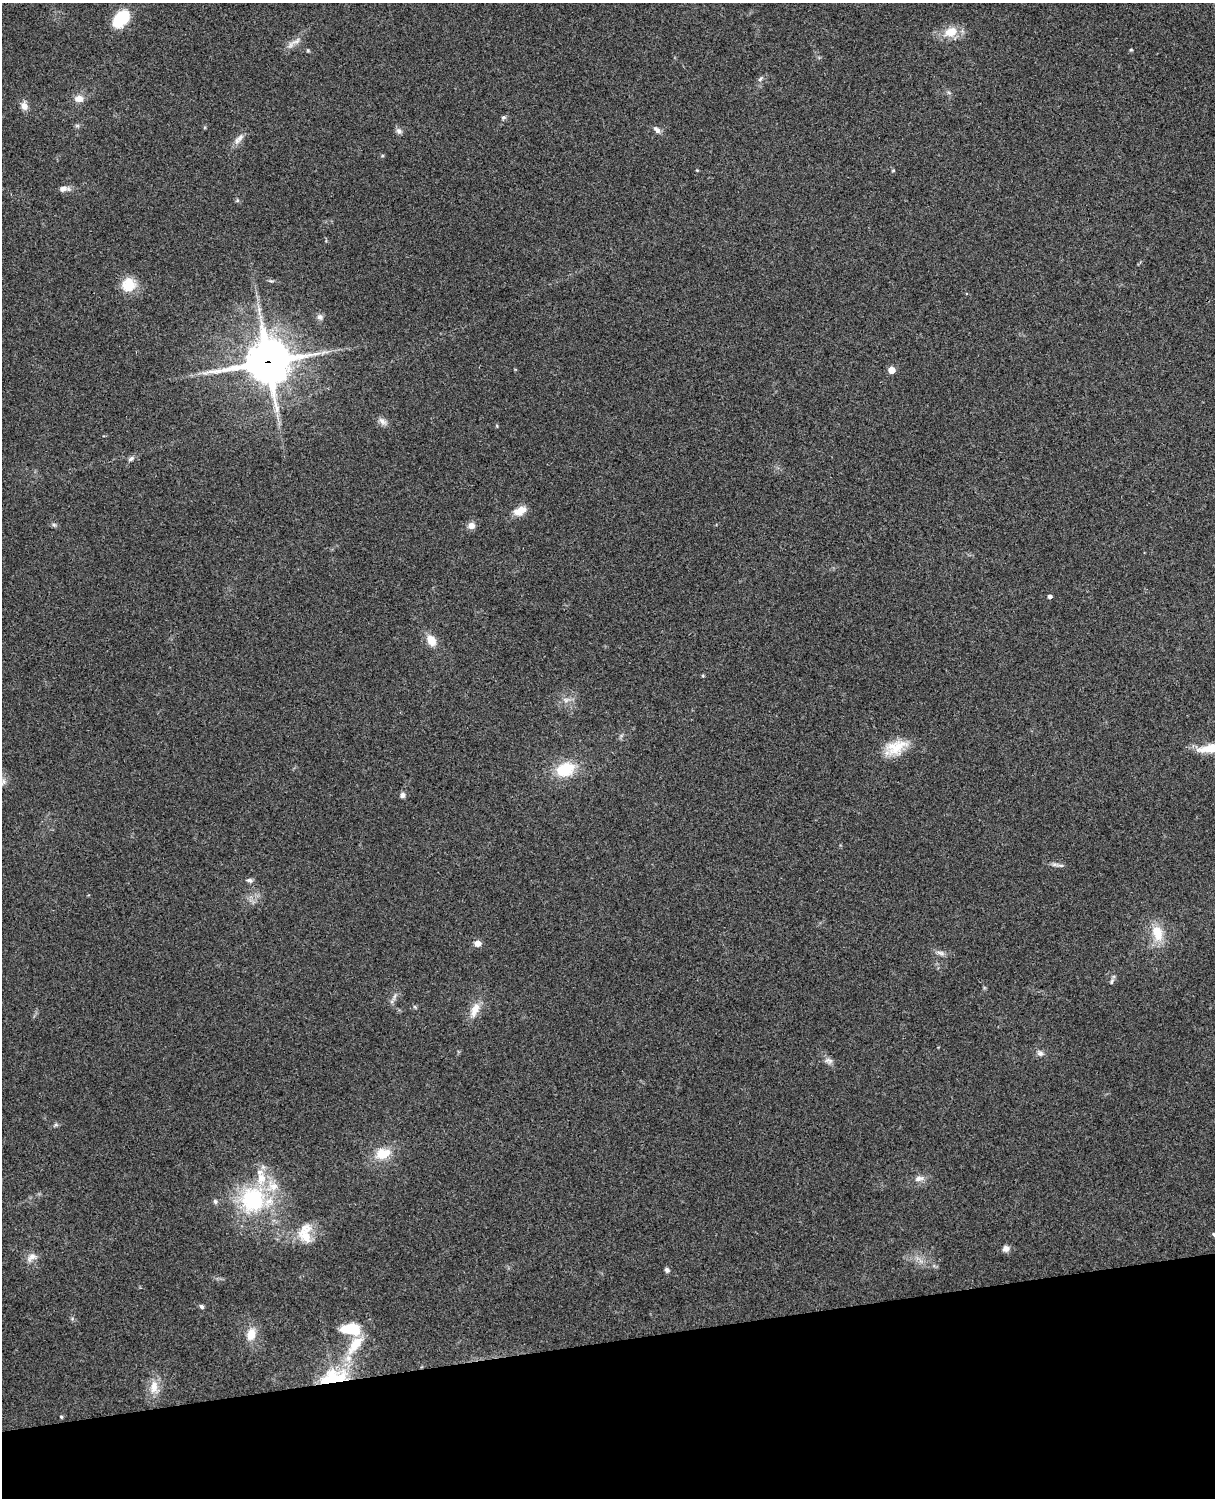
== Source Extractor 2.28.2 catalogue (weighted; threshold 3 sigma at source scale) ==
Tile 10 of 4 x 3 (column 2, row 3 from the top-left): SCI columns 1331-2543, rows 164-1659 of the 5089 x 4927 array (HDU 1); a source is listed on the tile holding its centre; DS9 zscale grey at full resolution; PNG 1217 x 1500 px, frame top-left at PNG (2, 3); no overlay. Shown black and unused: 10% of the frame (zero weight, under 3 of 4 exposures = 6% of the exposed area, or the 3 px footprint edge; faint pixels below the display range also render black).
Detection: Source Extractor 2.28.2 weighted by HDU 2 'WHT'; one run over the whole footprint, this tile lists its part. Background 0.277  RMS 0.0092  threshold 0.0412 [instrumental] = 3 sigma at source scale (4.5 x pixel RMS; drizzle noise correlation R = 1.50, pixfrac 1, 0.05/0.05 arcsec/px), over >= 5 px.
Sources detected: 67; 5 inside a brighter listed object's ellipse — not listed separately; the other 62 listed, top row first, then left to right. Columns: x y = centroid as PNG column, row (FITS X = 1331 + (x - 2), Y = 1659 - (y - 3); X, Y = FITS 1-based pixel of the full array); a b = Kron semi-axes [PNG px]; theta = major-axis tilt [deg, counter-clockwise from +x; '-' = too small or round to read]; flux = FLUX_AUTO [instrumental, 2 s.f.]
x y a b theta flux
121 18 20 12 46 34
951 32 16 11 19 17
296 41 17 5 28 5.1
1131 50 4 4 - 0.97
760 79 9 4 54 1.9
79 99 13 9 5 6.6
24 106 10 8 -75 5.5
503 118 7 5 35 1.7
77 126 7 4 0 1.5
657 130 11 7 -44 3.7
399 131 8 7 - 2.9
240 138 13 6 48 4.9
382 156 5 3 - 0.9
697 170 3 3 - 0.81
893 171 5 3 - 0.78
64 189 13 6 2 5.2
237 200 6 4 -72 1.2
128 285 18 17 - 18
320 317 8 7 - 3.1
268 362 16 15 - 3100
891 370 5 5 - 14
382 421 13 7 -36 4.5
497 426 5 3 - 0.81
131 458 10 5 38 2.6
520 511 17 10 25 10
54 525 6 5 - 1.7
471 526 8 8 - 5.3
1050 596 4 4 - 2.5
431 640 13 9 -62 12
703 675 4 4 - 1.1
566 700 8 6 45 3.2
896 747 30 17 22 23
1211 748 35 10 3 21
565 769 18 13 22 34
3 782 9 7 88 3.8
402 795 6 6 - 3.2
1060 865 14 4 -8 2.8
249 880 10 5 -5 2.4
1157 933 18 11 -73 21
478 943 7 6 - 6
941 953 11 5 -21 3.3
1111 981 8 5 69 2
394 996 10 3 69 2.1
475 1010 23 10 68 11
1040 1053 9 7 -29 3.3
829 1061 12 8 -16 3.9
56 1125 7 4 -18 1.4
383 1154 17 12 13 19
919 1178 15 7 10 5.6
253 1199 40 38 79 89
1214 1234 7 6 - 1.8
305 1236 24 13 -47 16
1006 1249 8 8 - 4.3
32 1257 15 9 28 6.1
667 1270 7 5 -50 2.2
201 1306 6 5 - 1.8
350 1329 23 12 -5 30
251 1334 13 9 76 13
355 1345 33 14 52 28
333 1378 26 13 14 64
154 1387 19 10 83 12
61 1417 4 3 - 1.1
Overlapping masked pixels (flux is a lower limit): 2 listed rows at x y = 268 362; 333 1378
Isophote crosses this tile's border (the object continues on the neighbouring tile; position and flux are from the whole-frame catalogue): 2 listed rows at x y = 1211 748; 1214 1234